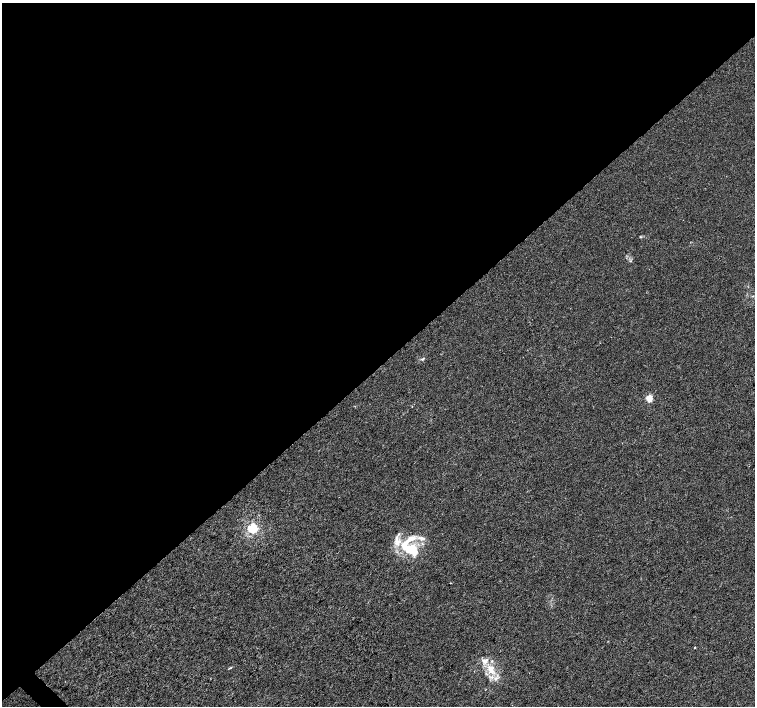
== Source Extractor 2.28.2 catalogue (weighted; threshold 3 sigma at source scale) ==
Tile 2 of 4 x 4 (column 2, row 1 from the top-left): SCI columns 1506-3010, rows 4380-5787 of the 6026 x 6007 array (HDU 1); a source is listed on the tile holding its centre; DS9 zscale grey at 2 x 2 block average (1 PNG px = mean of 2 x 2 image px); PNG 757 x 708 px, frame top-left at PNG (2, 3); no overlay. Shown black and unused: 52% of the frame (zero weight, under 3 of 4 exposures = <1% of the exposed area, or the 3 px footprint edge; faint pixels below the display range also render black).
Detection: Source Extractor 2.28.2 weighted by HDU 2 'WHT'; one run over the whole footprint, this tile lists its part. Background 4.72e-04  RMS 0.0027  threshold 0.0123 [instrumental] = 3 sigma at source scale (4.5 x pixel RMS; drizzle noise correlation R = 1.50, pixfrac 1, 0.0396/0.0396 arcsec/px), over >= 5 px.
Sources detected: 18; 5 inside a brighter listed object's ellipse — not listed separately; the other 13 listed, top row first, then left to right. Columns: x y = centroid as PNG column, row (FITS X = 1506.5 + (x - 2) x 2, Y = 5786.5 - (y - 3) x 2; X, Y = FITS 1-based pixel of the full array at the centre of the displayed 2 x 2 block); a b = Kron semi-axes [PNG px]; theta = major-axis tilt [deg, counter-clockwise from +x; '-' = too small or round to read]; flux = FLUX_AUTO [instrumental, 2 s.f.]
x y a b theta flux
753 296 3 2 - 0.52
423 359 5 3 - 0.75
649 398 3 3 - 22
253 528 3 3 - 81
397 538 12 4 79 2.9
422 538 7 5 22 2.2
410 549 16 13 11 18
451 583 2 2 - 0.43
695 648 2 2 - 1.4
485 661 10 6 38 3.5
230 668 5 2 - 0.52
491 669 8 6 -74 6.3
496 678 4 4 - 1.5